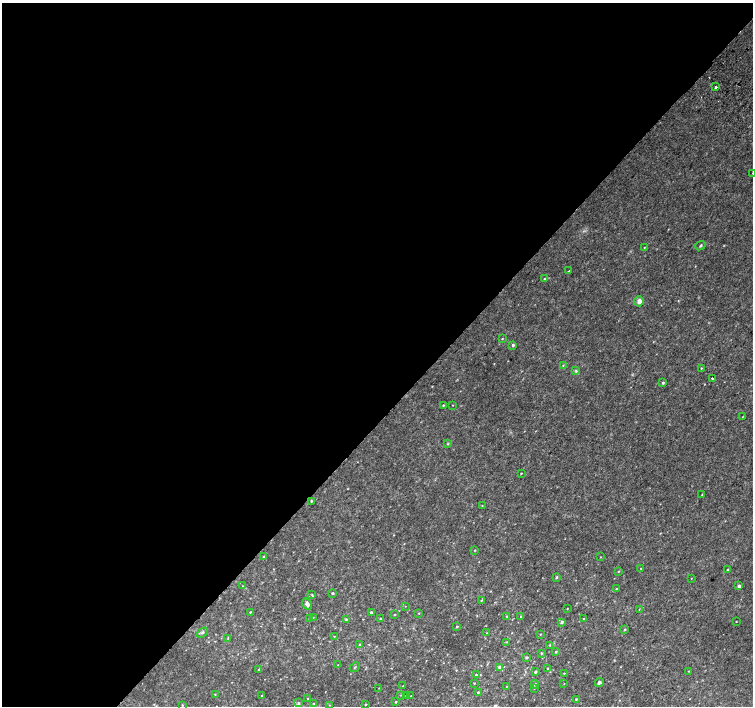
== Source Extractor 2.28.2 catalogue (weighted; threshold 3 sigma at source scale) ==
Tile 5 of 4 x 4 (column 1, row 2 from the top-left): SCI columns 37-1538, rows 3079-4485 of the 6074 x 6092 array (HDU 1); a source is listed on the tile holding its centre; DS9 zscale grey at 2 x 2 block average (1 PNG px = mean of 2 x 2 image px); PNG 755 x 708 px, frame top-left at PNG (2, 3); each listed source drawn as its Kron ellipse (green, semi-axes under 4 px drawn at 4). Shown black and unused: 59% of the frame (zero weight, under 2 of 3 exposures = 2% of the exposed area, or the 3 px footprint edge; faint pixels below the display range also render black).
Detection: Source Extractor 2.28.2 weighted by HDU 2 'WHT'; one run over the whole footprint, this tile lists its part. Background 0.0335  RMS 0.011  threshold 0.0514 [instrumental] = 3 sigma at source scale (4.5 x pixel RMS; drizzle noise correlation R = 1.50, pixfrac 1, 0.0396/0.0396 arcsec/px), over >= 5 px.
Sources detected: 99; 1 cosmic-ray / hot-pixel residue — neither listed nor drawn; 1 inside a brighter listed object's ellipse — not listed separately; the other 97 listed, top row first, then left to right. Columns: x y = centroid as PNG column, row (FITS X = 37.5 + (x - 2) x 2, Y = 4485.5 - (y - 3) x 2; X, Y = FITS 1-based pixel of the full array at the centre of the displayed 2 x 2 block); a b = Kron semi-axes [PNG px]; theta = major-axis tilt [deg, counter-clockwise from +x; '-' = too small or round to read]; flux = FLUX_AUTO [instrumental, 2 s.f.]
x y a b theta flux
716 87 2 2 - 17
752 173 2 2 - 3.1
700 246 5 3 - 3.2
644 248 3 2 - 1.1
568 271 2 2 - 2.7
544 279 3 2 - 2.8
639 301 5 4 - 12
502 339 3 2 - 1.6
513 345 3 3 - 5.7
563 365 3 2 - 1.6
701 368 2 2 - 1.5
576 371 4 4 - 3.8
712 378 2 2 - 6.2
663 383 3 2 - 4.3
443 405 3 2 - 2.1
453 405 3 2 - 1
742 417 2 2 - 1.1
448 444 3 3 - 1.8
521 473 2 2 - 1.9
702 495 2 2 - 1.1
311 501 3 3 - 2.6
482 505 2 2 - 1
475 550 3 2 - 1.5
264 557 3 2 - 3.8
600 557 3 2 - 1.1
641 569 2 2 - 1.3
727 570 2 2 - 3.5
618 571 3 2 - 1.5
556 577 4 2 - 3
691 578 2 2 - 0.94
243 586 2 2 - 1.3
739 586 2 2 - 15
616 589 2 2 - 1.8
333 593 3 2 - 3
312 595 4 2 - 1.8
481 600 3 2 - 2.1
307 604 6 3 -60 9.4
405 606 2 2 - 0.88
567 609 2 2 - 1.3
639 609 3 2 - 1.1
250 612 3 2 - 2.4
371 613 2 2 - 3.8
419 613 2 2 - 1.3
395 615 2 2 - 1.8
507 616 2 2 - 1.5
313 617 2 2 - 1
521 617 3 2 - 2.8
380 618 2 2 - 2.2
309 619 3 3 - 2
346 619 3 2 - 2.6
583 619 3 2 - 2.1
562 622 3 2 - 8
736 622 2 2 - 1.3
457 626 3 2 - 2.8
625 629 3 3 - 2.8
202 632 6 3 39 5
487 633 2 2 - 1.2
540 634 3 2 - 1.6
334 636 3 2 - 1.3
228 638 3 2 - 1.8
506 642 3 2 - 1.4
360 644 3 3 - 2.5
550 645 3 2 - 2.1
556 652 3 3 - 2.6
541 653 3 3 - 2.3
526 657 3 3 - 4.2
338 665 2 2 - 1.4
355 667 5 2 - 2.3
499 667 3 3 - 6.6
547 668 2 2 - 1.5
258 670 2 2 - 3.9
689 671 3 2 - 1.5
535 672 3 2 - 4.6
564 673 2 2 - 1.5
476 675 2 2 - 2.4
599 682 4 4 - 5.7
474 683 3 2 - 1.4
535 684 4 3 - 3
564 684 2 2 - 1
403 686 2 2 - 1.5
507 686 2 2 - 1.1
379 688 3 2 - 1
534 688 2 2 - 1.4
478 692 2 2 - 3.4
215 694 2 2 - 1.5
401 695 3 2 - 1.3
262 696 2 2 - 1.2
406 696 3 2 - 1.5
411 696 2 2 - 1.9
308 699 2 2 - 3.4
576 699 2 2 - 2.5
396 702 3 2 - 2.2
298 703 4 3 - 3.6
314 704 3 2 - 1.9
366 704 3 2 - 2
182 705 3 2 - 1.9
329 705 3 2 - 1.4
Isophote crosses this tile's border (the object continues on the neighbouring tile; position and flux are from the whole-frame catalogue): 1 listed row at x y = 752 173
Diffuse or blended objects may show on this block-average render without a row.